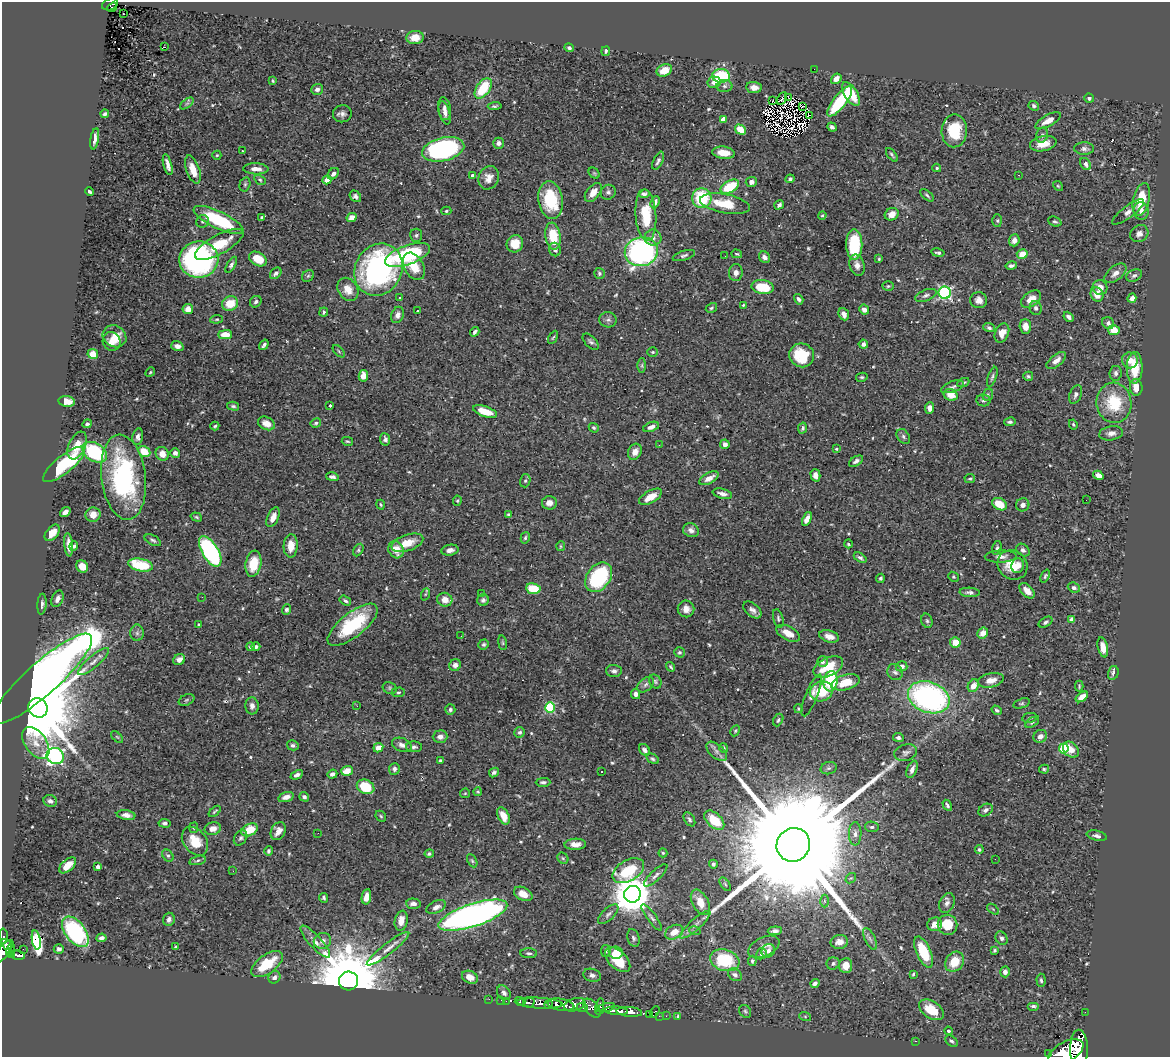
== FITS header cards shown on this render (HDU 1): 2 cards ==
NAXIS1  =                 1168
NAXIS2  =                 1055

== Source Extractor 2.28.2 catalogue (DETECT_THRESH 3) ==
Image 1168 x 1055 px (HDU 1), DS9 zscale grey, 1 PNG px = 1 image px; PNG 1172 x 1059 px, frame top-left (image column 1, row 1055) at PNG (2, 2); each listed source drawn as its Kron ellipse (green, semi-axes under 4 px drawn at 4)
Background 0.625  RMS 0.018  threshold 0.0533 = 3 sigma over >= 5 px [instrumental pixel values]
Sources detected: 600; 5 with non-positive FLUX_AUTO (blend fragments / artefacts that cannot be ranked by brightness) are neither listed nor drawn; of the other 595, the 500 brightest by FLUX_AUTO listed and drawn (95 fainter detections omitted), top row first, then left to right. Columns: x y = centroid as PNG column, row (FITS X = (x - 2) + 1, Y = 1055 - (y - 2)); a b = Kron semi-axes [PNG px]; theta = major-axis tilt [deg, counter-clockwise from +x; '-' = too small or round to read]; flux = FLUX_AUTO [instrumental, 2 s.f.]
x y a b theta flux
110 4 8 5 22 99
112 7 5 3 - 18
123 13 3 2 - 2.3
415 38 8 6 6 16
164 47 4 2 - 5.5
569 48 4 4 - 2.4
606 51 5 3 - 1.9
814 69 2 2 - 13
664 70 8 6 22 17
721 76 9 6 -3 70
836 79 6 4 40 9.7
273 81 4 3 - 1.4
714 82 6 5 - 8.2
724 86 8 6 -1 3.6
754 87 8 5 -6 8.6
483 88 11 6 54 43
317 89 6 5 - 4.6
851 94 13 6 -57 33
788 97 2 2 - 400
782 98 7 3 63 2
1089 98 5 4 - 2.6
773 100 2 2 - 2.3
840 101 18 6 52 74
187 103 8 4 38 2.1
495 106 7 3 6 2.1
802 106 3 2 - 1.6
1034 106 5 4 - 2.7
444 109 11 6 -82 5.1
445 113 12 5 -74 4.9
105 114 4 3 - 2.3
342 114 9 8 - 5.4
809 115 3 2 - 1.8
723 119 4 4 - 11
1048 121 14 5 29 10
832 127 5 3 - 3.2
740 130 6 4 -33 25
954 131 16 12 88 43
1042 135 7 5 74 2.7
95 139 10 4 81 5.7
498 143 5 5 - 4.3
1043 144 13 7 12 15
443 149 21 11 13 240
1084 149 10 6 -1 4.4
242 151 3 2 - 1.5
724 153 11 6 -6 18
217 155 4 4 - 1.5
892 155 8 3 -51 2.1
658 161 9 4 65 3.4
1085 164 6 5 - 4.7
168 165 10 3 -75 6.1
937 168 4 3 - 1.9
256 169 12 5 -2 8.4
193 170 15 6 -70 17
594 173 6 4 -44 1.8
333 174 6 5 - 3.5
1019 175 3 2 - 2.1
473 176 4 4 - 7.6
489 178 12 10 67 10
790 179 4 4 - 2.7
260 180 6 4 -31 1.9
327 180 4 4 - 7.7
751 182 5 5 - 5.1
245 184 7 5 75 2.4
1058 186 5 4 - 1.5
730 187 10 6 30 47
90 192 4 3 - 2.4
593 192 11 6 52 9.6
608 192 8 7 - 3.7
644 194 5 4 - 3.1
927 195 8 4 -41 2.1
355 196 6 5 - 3.3
702 198 10 9 - 68
1141 199 16 8 77 37
551 200 19 12 -81 54
655 202 6 4 66 4.4
725 204 25 9 -11 33
779 205 5 4 - 4
446 211 5 4 - 1.5
1141 211 9 7 -83 5.9
1128 212 19 6 37 6.1
892 214 7 6 - 8.5
646 215 26 10 -86 40
822 216 4 3 - 1.5
262 217 4 3 - 2
352 217 5 4 - 8.5
218 220 27 8 -26 72
203 221 6 6 - 2.1
997 221 6 5 - 1.8
1055 222 7 4 -21 2.2
1139 234 9 8 - 6.2
416 235 6 6 - 2.6
553 236 14 7 -82 37
653 238 8 8 - 6.1
1014 240 6 5 - 5.6
219 244 27 9 28 32
515 244 9 8 - 17
854 245 15 8 -90 65
555 249 7 6 - 4.4
641 252 17 14 10 300
938 253 7 3 -10 2.6
737 254 5 4 - 1.6
1022 254 5 5 - 17
407 255 24 9 19 120
684 256 11 4 17 2.9
725 256 2 2 - 2.4
764 257 6 5 - 4.9
258 259 9 6 -31 25
879 259 4 3 - 1.4
199 260 19 18 - 290
231 265 9 4 59 3
857 265 11 7 -76 7.2
414 266 15 9 -61 23
1011 266 6 3 13 3.2
378 270 27 23 61 280
276 273 6 4 44 3.7
599 273 6 5 - 2.2
736 273 8 7 - 5.9
1115 273 13 7 39 7.5
1134 275 8 5 25 3.4
308 276 6 5 - 1.8
888 286 5 4 - 1.7
763 287 11 7 -8 38
1100 288 7 7 - 11
348 289 12 9 -56 15
945 293 6 6 - 200
1097 294 7 6 - 13
926 295 11 5 22 3.8
400 298 3 3 - 2.5
1132 298 4 4 - 7.1
799 299 5 4 - 2.9
1031 299 11 7 35 13
979 300 8 8 - 7.6
256 302 6 5 - 2.9
230 304 8 7 - 25
743 305 4 4 - 1.5
711 308 6 4 32 2
1036 308 7 6 - 4
188 309 5 5 - 9.8
864 310 5 4 - 6.1
417 311 3 2 - 2.1
324 312 4 3 - 1.7
844 314 6 5 - 6.2
398 315 8 6 67 5.2
1069 317 6 4 -49 3.3
217 319 6 4 7 1.5
608 320 8 7 - 4.3
1108 323 6 5 - 4.9
1025 326 7 5 -88 9.7
989 328 6 4 -20 2.8
1114 330 6 5 - 15
475 332 5 3 - 2.9
1002 333 10 6 65 13
225 335 7 4 0 17
114 336 12 10 -31 16
553 337 7 4 61 1.6
112 341 9 8 - 9.3
591 342 10 5 -46 3.4
863 344 4 4 - 5.1
264 345 6 3 54 2.6
177 346 6 5 - 6.2
339 351 7 3 -46 1.4
653 352 5 4 - 1.7
93 354 5 5 - 13
802 355 12 12 - 46
1056 360 11 5 39 8.2
1130 360 8 8 - 11
642 365 7 4 89 2.2
1135 368 16 8 89 31
150 372 5 4 - 1.5
1116 373 7 6 - 3.6
363 376 6 4 79 11
1028 376 5 4 - 2.2
862 377 6 4 11 1.7
992 377 10 4 71 2.7
963 383 6 4 25 2.1
953 387 12 5 19 3.9
1136 387 8 6 -85 14
1076 394 10 6 68 3.9
951 395 7 5 -21 14
988 395 6 5 - 2.1
983 400 7 6 - 2.7
67 401 8 5 -8 15
1114 403 20 17 -81 52
330 405 3 3 - 2
233 406 6 3 -14 2.3
930 408 6 4 84 6
485 411 12 5 -19 24
1010 422 6 4 10 2.8
266 423 9 6 -26 9.4
316 423 5 4 - 2.1
87 424 5 3 - 2.4
1073 424 5 4 - 1.7
215 426 4 3 - 1.9
651 427 8 4 20 6
594 428 5 4 - 2
802 428 6 4 77 2.8
1111 433 12 7 10 6.8
903 436 8 6 -53 3.2
138 437 8 5 79 4.7
385 439 6 5 - 4.1
347 441 6 4 -14 1.7
725 444 4 4 - 6.3
77 445 15 8 65 19
659 445 2 2 - 2.6
836 449 4 3 - 1.6
94 452 13 9 -31 110
144 452 6 5 - 25
635 452 8 6 61 9.1
175 453 5 5 - 4.1
162 454 7 6 - 12
856 461 8 4 31 3.8
64 464 26 8 39 94
815 475 6 5 - 6.2
1098 475 5 4 - 8.1
124 477 43 22 -83 200
332 477 6 4 -13 3.4
709 478 11 5 29 10
970 478 5 4 - 2
525 481 7 5 74 2.3
722 494 10 5 -14 5.4
650 497 13 6 30 16
1086 500 2 2 - 1.9
457 501 5 4 - 1.5
549 503 7 6 - 7.6
1000 504 8 5 -31 25
381 505 5 3 - 1.5
1023 505 7 6 - 6
65 512 6 4 39 7.4
508 514 4 4 - 1.7
93 515 7 7 - 12
196 517 6 4 -18 1.9
273 517 10 5 64 9.8
807 519 7 4 66 8.5
691 530 8 7 - 6.2
52 533 9 6 49 13
525 538 6 4 75 1.9
153 540 9 4 -28 3
407 543 17 8 18 19
849 544 4 4 - 1.9
69 545 12 4 -84 7.9
74 546 5 4 - 2.6
291 546 11 7 88 16
561 546 5 4 - 1.5
997 548 7 4 76 2.5
396 549 9 7 -65 16
358 550 7 4 61 2.1
450 550 8 5 9 5.4
1023 550 7 5 -41 4.4
210 551 17 8 -59 210
1001 556 16 6 2 7.5
860 558 7 4 -32 3.4
253 564 13 7 80 32
141 565 12 6 -12 60
1013 565 16 14 -40 24
82 566 6 5 - 13
1018 566 7 6 - 6.9
1045 576 7 4 67 2
599 577 16 11 54 100
953 577 5 4 - 1.8
880 578 4 4 - 2.1
1074 588 6 5 - 3.1
533 589 7 5 -8 32
1027 591 9 5 -46 9.4
970 592 10 4 -2 4
426 594 6 4 69 1.5
481 594 4 3 - 1.5
202 597 3 2 - 1.5
57 599 9 5 67 5.6
445 600 8 7 - 13
483 600 6 5 - 3.1
345 601 6 4 -33 2.7
42 604 10 4 86 3.5
686 609 8 8 - 8.8
286 610 5 4 - 3.3
752 610 11 6 -39 5.1
778 618 9 5 -75 2.5
1071 619 4 4 - 3.9
927 621 7 5 -73 2.4
1045 622 7 4 30 2.7
199 625 4 3 - 2.4
353 625 30 12 38 80
137 633 8 6 -90 3.7
788 633 13 6 -28 14
983 633 6 5 - 11
461 636 2 2 - 2.3
829 636 10 6 -16 8.7
955 642 5 5 - 17
502 643 7 3 -81 1.5
484 644 5 5 - 2.1
250 646 4 4 - 2.3
256 647 4 3 - 3.3
1103 647 10 5 -77 11
679 652 5 5 - 2.1
179 660 6 5 - 6.5
93 661 19 5 41 8.1
822 662 5 5 - 3.4
455 665 6 5 - 4.3
901 666 6 5 - 6.2
670 667 5 4 - 1.7
828 667 16 9 26 33
614 671 8 6 -3 4.1
895 672 8 7 - 4.2
1113 673 7 5 74 3.8
42 679 65 16 42 2000
991 680 13 7 12 10
655 681 7 5 -59 2.7
831 681 10 7 81 67
846 682 14 7 15 26
646 685 9 6 41 4.2
973 686 6 5 - 10
1079 686 5 3 - 1.6
390 688 7 5 -23 2.5
821 691 12 10 21 33
398 692 6 5 - 2.1
636 694 5 4 - 4.8
812 695 22 6 68 7.7
929 697 21 15 -20 290
1082 697 7 4 36 11
186 700 8 5 27 2.2
1021 703 9 4 17 2.1
252 706 8 6 -85 5.4
357 706 3 2 - 1.9
550 707 5 5 - 87
38 708 10 9 - 24000
798 709 4 3 - 1.5
450 710 5 5 - 2.5
997 710 5 4 - 2.3
1030 718 7 5 8 2.4
778 720 7 4 63 2.3
1032 722 7 4 32 2
735 731 6 4 62 1.6
520 732 5 5 - 2.6
1040 736 7 6 - 6
117 737 7 4 -44 1.7
440 737 7 6 - 6.4
898 738 5 4 - 3.1
36 743 18 10 -54 14
293 745 6 5 - 3.1
402 745 10 6 -20 5.6
414 747 8 5 -3 3
378 748 5 4 - 11
724 748 5 3 - 1.5
1064 748 5 5 - 67
644 750 6 5 - 4.5
1071 750 9 7 -47 12
717 751 12 7 -41 5.8
906 753 11 8 16 4.7
55 756 9 8 - 300
652 759 7 4 -31 2
440 761 3 3 - 1.9
829 768 8 6 14 2.9
394 769 6 5 - 4.6
912 769 9 5 69 5.8
1044 769 5 4 - 2
347 771 6 5 - 16
494 772 5 4 - 3.2
601 772 3 2 - 2.2
332 774 5 4 - 3.1
297 775 7 4 26 4
543 782 7 4 1 3.1
366 787 9 6 -23 44
478 792 4 4 - 1.5
465 793 5 5 - 1.4
286 797 8 5 17 8.3
304 797 5 4 - 3.3
50 801 7 6 - 3.9
947 805 6 3 -59 3.1
986 810 7 5 34 4.4
215 811 7 2 40 1.6
126 815 9 5 -7 6.7
381 816 6 4 -46 1.8
503 816 9 5 -64 15
689 819 8 5 -58 2.8
714 820 12 7 -42 30
165 823 6 4 -8 3.4
872 827 7 5 -10 2.7
194 828 5 4 - 1.6
213 829 8 6 13 9
249 830 9 6 26 24
278 831 9 7 63 8.9
318 833 2 2 - 2.5
855 834 12 6 90 5.5
1097 836 10 5 -13 3.8
241 838 8 6 56 3.2
195 841 16 11 -52 26
575 844 11 5 3 9.4
793 845 17 16 - 87000
979 850 4 4 - 2.2
269 851 5 4 - 2.2
663 853 4 4 - 1.7
429 854 4 4 - 2.2
168 856 7 5 -48 2.4
563 858 6 5 - 2.1
995 859 2 2 - 15
198 860 8 4 14 2.7
472 861 7 4 -63 1.9
713 864 4 4 - 2.4
68 865 10 5 42 12
98 867 4 3 - 3.9
233 871 3 2 - 1.7
628 871 17 10 29 68
656 875 15 5 43 4.9
851 878 6 4 41 1.8
725 884 8 4 -55 1.8
523 894 10 6 -28 15
632 894 8 8 - 3600
366 897 8 4 80 9.9
324 898 5 4 - 2.3
824 901 6 4 -90 1.9
700 902 14 8 -62 19
947 903 10 7 65 5.6
413 904 7 5 -3 5.6
436 907 10 6 25 6.4
993 909 7 3 -37 1.6
608 914 13 6 44 4.1
473 915 36 11 18 660
652 917 16 4 -54 4.3
169 919 6 6 - 5
401 921 10 6 79 10
935 924 7 6 - 9.3
695 925 20 5 41 7.7
948 925 10 9 - 30
695 931 6 3 -17 1.5
775 931 7 4 4 3.7
75 932 18 10 -52 130
674 932 9 6 26 15
3 936 7 3 -87 47
101 938 5 4 - 3.7
633 938 9 6 -72 3.2
1001 938 7 5 -58 3.3
870 939 12 5 -64 4.3
36 940 10 4 -80 280
322 941 9 7 21 7
315 942 21 6 -48 9.7
839 942 9 7 11 8.9
6 944 6 4 -51 280
176 947 3 3 - 2.3
764 947 17 9 25 9.6
23 949 2 2 - 3.5
59 949 5 5 - 4.1
388 949 26 5 38 11
11 950 6 3 73 100
994 950 3 3 - 1.7
606 951 6 5 - 2.5
768 951 7 6 - 5.4
3 952 14 5 51 670
924 952 16 7 -66 50
529 953 8 5 -4 2.8
616 953 7 6 - 16
12 954 4 3 - 140
761 954 6 5 - 3
18 955 7 4 -10 270
618 960 15 9 -44 37
725 960 15 10 -17 65
752 961 5 4 - 2.3
954 962 11 8 52 25
267 964 18 9 35 41
833 964 6 6 - 2.9
846 966 7 6 - 12
1005 972 5 5 - 5.4
913 974 4 2 - 1.4
592 975 9 6 -15 4.6
735 975 7 5 -33 3.6
274 977 6 5 - 4.1
470 977 8 6 -25 10
1041 980 7 4 -86 2.2
348 981 9 9 - 18000
815 983 5 4 - 3.3
504 993 8 6 -54 4.2
489 999 2 2 - 6.8
501 1000 2 2 - 8.6
506 1001 2 2 - 8.2
520 1001 5 3 - 130
529 1002 6 5 - 320
540 1003 23 5 -3 1300
549 1005 4 3 - 450
561 1005 13 6 -10 2700
575 1005 11 6 16 1300
599 1006 8 3 78 540
1033 1006 6 3 0 2.8
582 1007 6 4 -2 440
592 1008 11 6 -49 670
606 1008 9 4 13 590
931 1010 14 8 -33 27
616 1011 11 4 -4 1300
745 1011 7 5 -57 2.2
629 1012 13 5 -6 1700
655 1012 6 3 60 90
1085 1012 2 2 - 8.4
649 1014 3 2 - 18
659 1016 2 2 - 12
666 1016 2 2 - 9.9
805 1016 6 4 -19 1.6
678 1017 3 3 - 25
948 1031 4 3 - 3.5
916 1041 2 2 - 4.4
951 1041 7 4 -36 2.5
1079 1049 19 9 -89 4700
1066 1052 19 10 28 5900
1049 1054 3 3 - 89
At the frame edge (FLAGS 8, measured only in part): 3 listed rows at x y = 3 952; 1079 1049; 1066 1052
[95 fainter detections neither listed nor drawn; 5 non-positive-flux detections neither listed nor drawn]